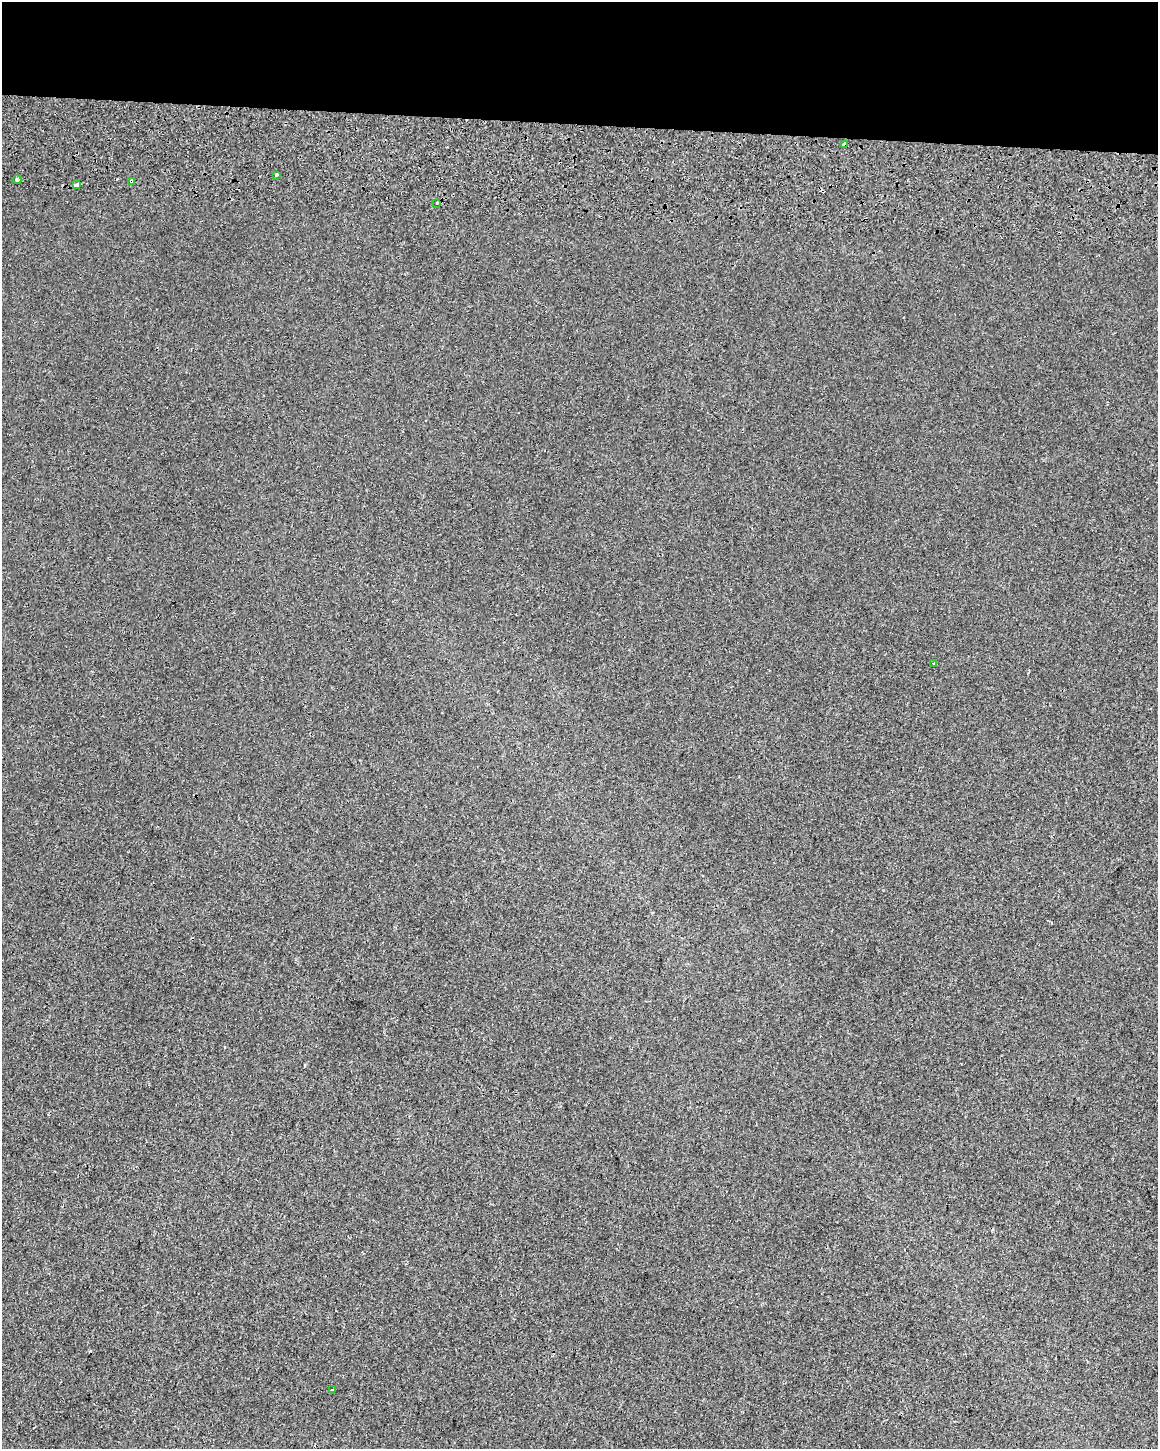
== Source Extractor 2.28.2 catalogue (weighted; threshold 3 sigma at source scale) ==
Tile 3 of 4 x 3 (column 3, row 1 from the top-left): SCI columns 2354-3509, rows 3222-4668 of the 4714 x 5054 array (HDU 1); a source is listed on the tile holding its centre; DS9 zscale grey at full resolution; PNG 1160 x 1451 px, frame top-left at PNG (2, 2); each listed source drawn as its Kron ellipse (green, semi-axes under 4 px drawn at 4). Shown black and unused: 9% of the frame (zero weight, under 2 of 3 exposures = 6% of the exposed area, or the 3 px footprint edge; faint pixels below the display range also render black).
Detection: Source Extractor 2.28.2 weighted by HDU 2 'WHT'; one run over the whole footprint, this tile lists its part. Background 7.14e-04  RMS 0.0061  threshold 0.0275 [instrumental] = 3 sigma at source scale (4.5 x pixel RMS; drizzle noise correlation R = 1.50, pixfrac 1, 0.0396/0.0396 arcsec/px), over >= 5 px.
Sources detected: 9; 1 cosmic-ray / hot-pixel residue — neither listed nor drawn; the other 8 listed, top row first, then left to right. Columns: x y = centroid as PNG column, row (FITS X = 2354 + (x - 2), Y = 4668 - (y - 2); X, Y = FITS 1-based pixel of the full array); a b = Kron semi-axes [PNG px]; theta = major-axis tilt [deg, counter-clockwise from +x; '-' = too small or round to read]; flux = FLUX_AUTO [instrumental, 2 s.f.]
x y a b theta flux
844 145 4 3 - 5.4
277 175 3 3 - 1.5
17 180 4 3 - 3.8
132 182 3 3 - 16
76 185 3 3 - 35
437 203 3 2 - 1.7
934 663 3 3 - 0.74
332 1390 4 3 - 0.75
Overlapping masked pixels (flux is a lower limit): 3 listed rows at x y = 844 145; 132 182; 76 185